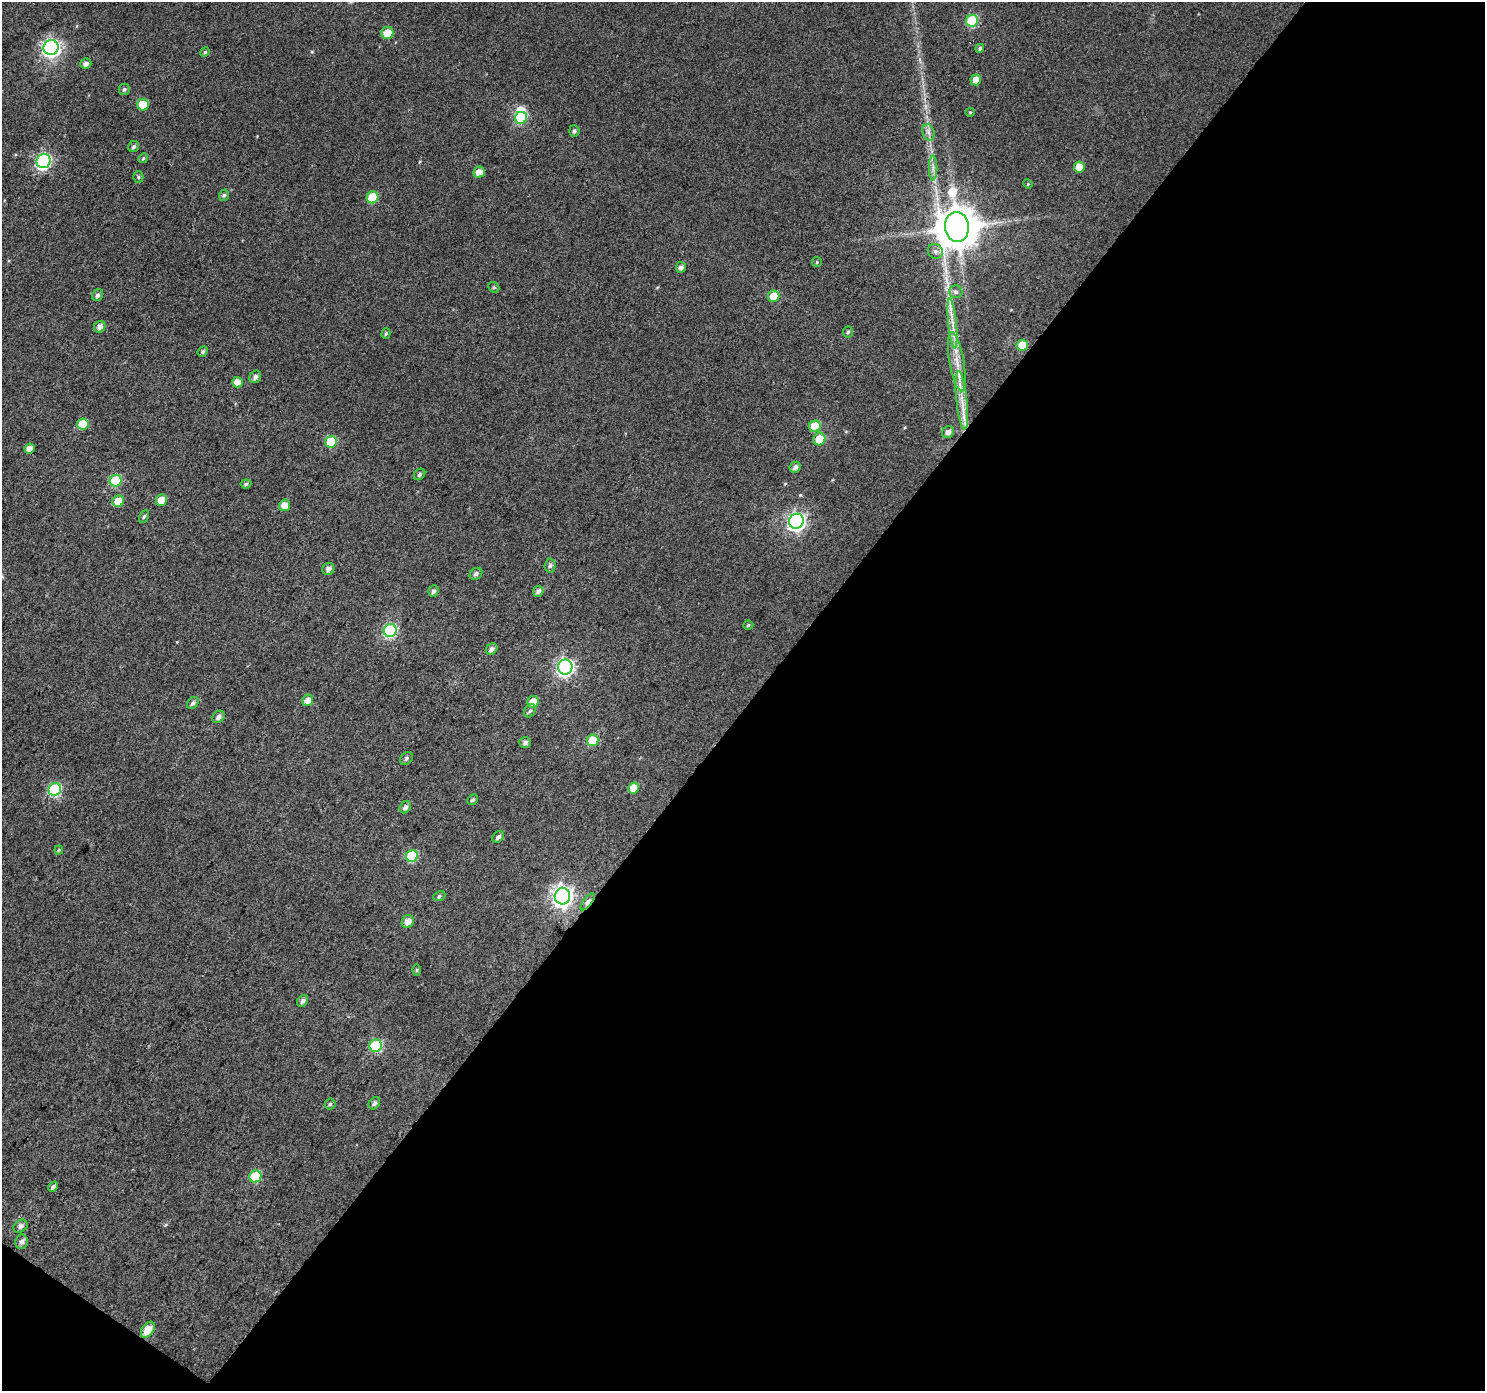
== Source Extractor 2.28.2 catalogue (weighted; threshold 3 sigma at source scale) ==
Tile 4 of 2 x 2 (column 2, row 2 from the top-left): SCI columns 1484-2966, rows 115-1503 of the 2968 x 2988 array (HDU 1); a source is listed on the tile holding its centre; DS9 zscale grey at full resolution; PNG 1487 x 1393 px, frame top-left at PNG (2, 2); each listed source drawn as its Kron ellipse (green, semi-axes under 4 px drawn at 4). Shown black and unused: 50% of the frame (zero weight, under 3 of 4 exposures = <1% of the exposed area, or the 3 px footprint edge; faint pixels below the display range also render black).
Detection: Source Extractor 2.28.2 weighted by HDU 2 'WHT'; one run over the whole footprint, this tile lists its part. Background 0.0456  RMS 0.011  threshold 0.051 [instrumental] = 3 sigma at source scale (4.5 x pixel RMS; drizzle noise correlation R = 1.50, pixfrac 1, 0.0396/0.0396 arcsec/px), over >= 5 px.
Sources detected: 96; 1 inside a brighter object's white glare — neither listed nor drawn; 1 inside a brighter listed object's ellipse — not listed separately; the other 94 listed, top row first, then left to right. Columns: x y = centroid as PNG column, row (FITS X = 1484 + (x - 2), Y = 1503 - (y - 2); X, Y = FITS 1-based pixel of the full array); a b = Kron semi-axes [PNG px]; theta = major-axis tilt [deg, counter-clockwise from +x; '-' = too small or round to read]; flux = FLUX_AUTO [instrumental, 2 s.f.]
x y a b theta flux
972 21 6 6 - 75
387 33 6 6 - 17
51 48 7 7 - 360
980 48 4 4 - 2.4
205 52 5 4 - 1.4
86 64 5 5 - 4.1
976 80 5 5 - 9.7
124 89 6 5 - 2.4
143 105 6 5 - 24
970 112 5 4 - 1.2
521 118 6 6 - 59
574 131 5 5 - 3
928 132 8 6 -73 4.5
134 147 6 5 - 2.8
143 158 5 4 - 1.6
43 161 7 6 - 230
1079 167 5 5 - 17
933 168 12 2 90 3.7
479 172 6 5 - 9.8
138 177 5 5 - 1.7
1028 184 5 4 - 1.1
224 195 6 4 72 2
372 197 6 5 - 43
957 227 15 12 -85 3800
935 251 8 7 - 3.9
817 262 5 4 - 1.4
681 267 5 5 - 4.6
494 287 6 5 - 1.7
956 292 6 6 - 3.5
98 295 6 5 - 3.5
774 296 6 5 - 22
952 323 25 4 -84 13
100 327 6 5 - 5.7
848 332 5 5 - 1.8
386 333 5 4 - 1.8
1022 345 6 5 - 19
203 352 5 4 - 2.2
957 362 30 7 -80 19
255 377 6 5 - 4.1
237 382 5 5 - 9.2
962 400 29 5 -84 18
83 424 5 5 - 27
815 426 6 5 - 33
948 432 6 5 - 4.9
819 439 6 6 - 18
331 442 6 5 - 48
30 448 5 5 - 8.1
795 467 6 5 - 4.4
420 474 6 5 - 2.7
116 481 6 6 - 63
246 484 5 4 - 1.9
161 500 6 5 - 15
118 501 6 5 - 17
285 505 6 5 - 11
144 516 6 4 62 1.9
796 521 8 7 - 390
550 566 7 5 87 3
328 569 6 6 - 4.8
476 574 7 5 37 3.5
433 591 6 5 - 3.5
538 591 6 5 - 4
748 625 5 4 - 1.6
390 631 6 6 - 140
492 649 6 5 - 4.5
565 667 7 7 - 310
308 700 6 5 - 8.1
533 702 6 5 - 12
193 703 7 5 48 3.1
530 711 7 5 66 2.4
219 717 7 5 43 4.3
593 740 6 5 - 32
525 742 6 5 - 3.6
406 758 7 5 48 2.8
633 788 5 5 - 16
55 789 6 6 - 120
472 800 6 5 - 2
405 807 6 5 - 4.1
498 837 6 5 - 3.6
59 850 4 4 - 1.2
412 856 6 6 - 63
439 896 6 5 - 2
562 896 8 7 - 600
588 902 10 4 52 10
408 922 7 5 54 9.2
417 970 6 4 89 1.3
303 1001 6 5 - 3.4
376 1046 6 6 - 83
374 1103 7 5 52 3.4
330 1104 5 5 - 2
255 1176 6 6 - 50
53 1187 6 4 47 3
20 1226 7 6 - 4.3
22 1242 7 6 - 5
148 1330 9 5 54 16
Overlapping masked pixels (flux is a lower limit): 1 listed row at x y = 588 902